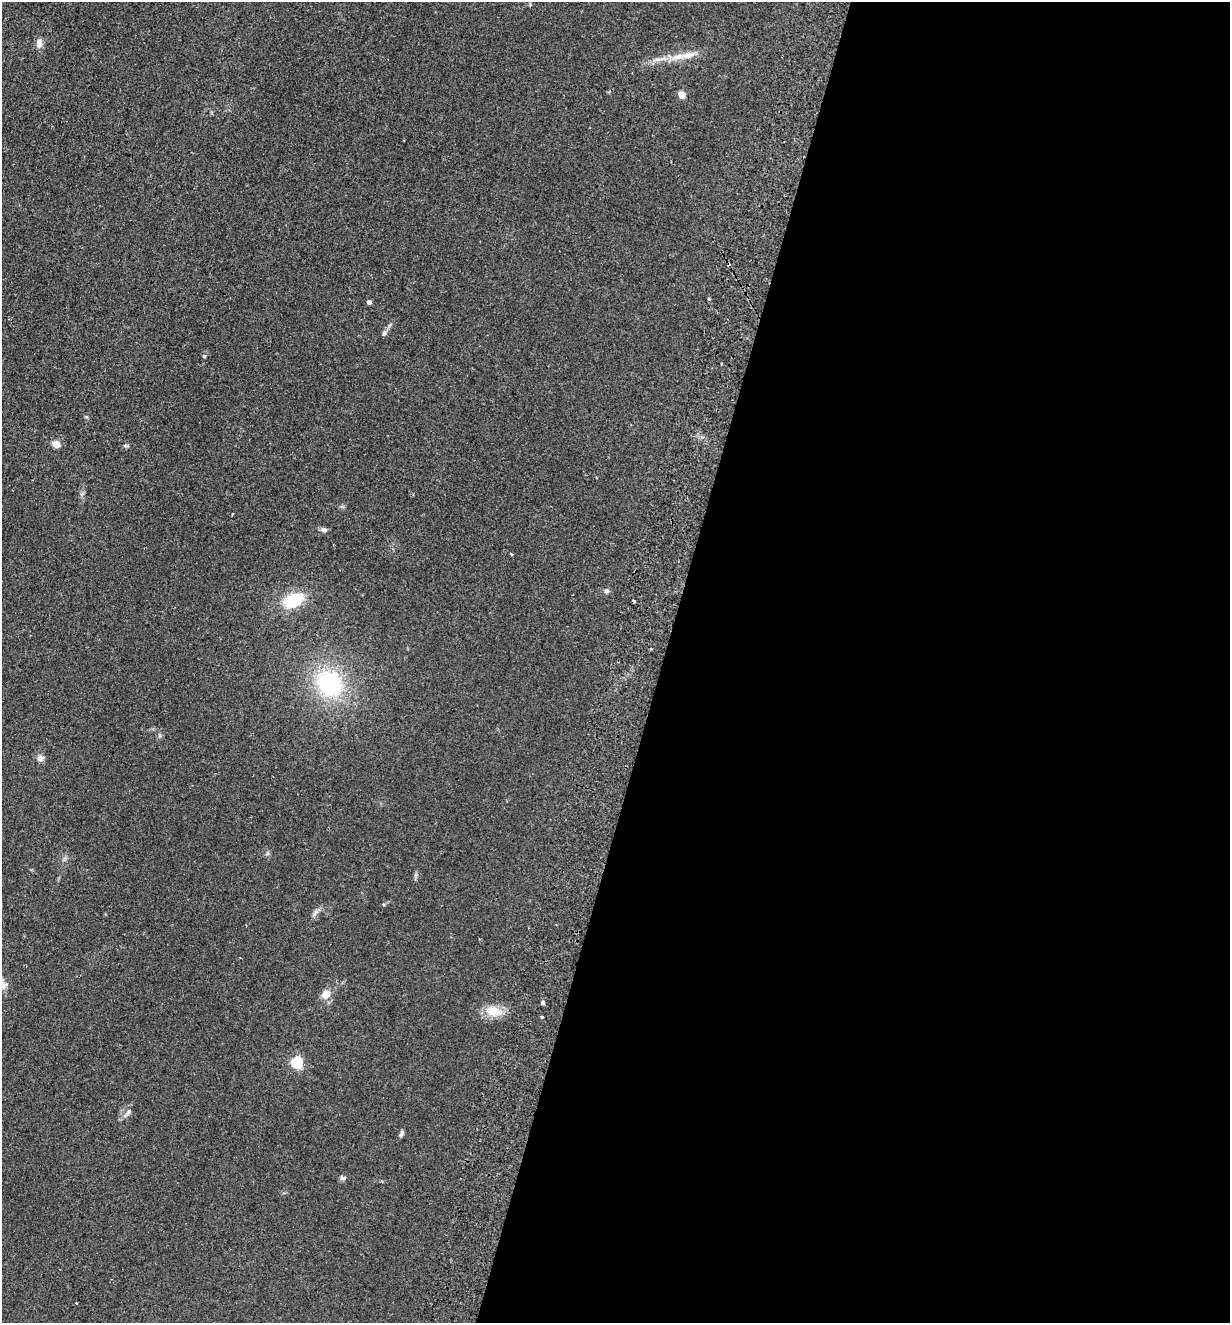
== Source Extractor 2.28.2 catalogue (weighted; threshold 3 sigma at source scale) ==
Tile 12 of 4 x 4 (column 4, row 3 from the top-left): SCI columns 3998-5225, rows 1342-2662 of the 5410 x 5325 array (HDU 1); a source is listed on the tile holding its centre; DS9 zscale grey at full resolution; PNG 1232 x 1325 px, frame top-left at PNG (2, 2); no overlay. Shown black and unused: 46% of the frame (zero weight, under 2 of 3 exposures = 3% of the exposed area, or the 3 px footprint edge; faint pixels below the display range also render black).
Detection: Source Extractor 2.28.2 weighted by HDU 2 'WHT'; one run over the whole footprint, this tile lists its part. Background 0.133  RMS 0.01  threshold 0.0471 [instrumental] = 3 sigma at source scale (4.5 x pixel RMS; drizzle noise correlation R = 1.50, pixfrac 1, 0.05/0.05 arcsec/px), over >= 5 px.
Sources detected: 25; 2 cosmic-ray / hot-pixel residue — not listed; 1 inside a brighter listed object's ellipse — not listed separately; the other 22 listed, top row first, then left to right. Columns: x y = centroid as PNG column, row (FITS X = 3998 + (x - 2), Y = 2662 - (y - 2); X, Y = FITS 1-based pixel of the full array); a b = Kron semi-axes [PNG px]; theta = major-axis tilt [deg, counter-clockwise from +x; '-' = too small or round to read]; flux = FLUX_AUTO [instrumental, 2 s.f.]
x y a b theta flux
39 43 11 7 86 6.2
679 57 20 7 12 13
682 95 9 8 - 5.4
369 302 4 4 - 4
384 334 6 5 - 2.4
204 356 5 4 - 1.2
56 444 5 4 - 27
324 530 8 6 -9 2.8
606 591 7 5 1 2.2
293 600 18 12 22 43
330 683 30 25 -52 100
40 758 9 9 - 4.2
315 912 13 3 45 2.7
2 983 20 10 -55 9
326 994 12 10 47 9.6
543 1003 5 4 - 1.9
493 1011 20 14 -22 17
297 1062 5 5 - 110
128 1112 16 6 50 4.2
401 1134 10 5 66 2.5
343 1178 9 5 -2 2.3
76 1303 3 2 - 1
Isophote crosses this tile's border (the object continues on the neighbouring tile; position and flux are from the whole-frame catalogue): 1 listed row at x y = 2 983